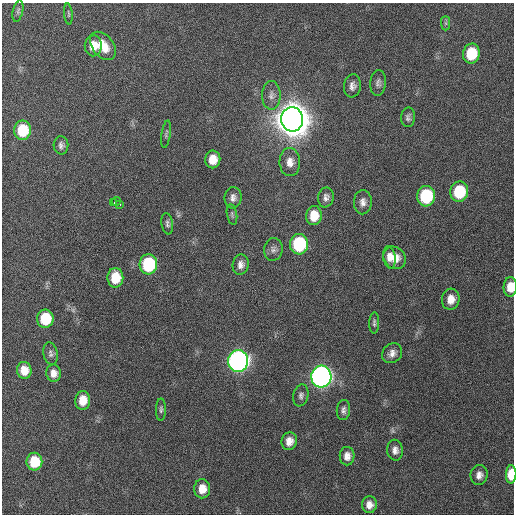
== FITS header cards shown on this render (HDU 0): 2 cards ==
NAXIS1  =                  512 / Axis length
NAXIS2  =                  512 / Axis length

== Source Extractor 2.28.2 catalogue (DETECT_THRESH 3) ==
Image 512 x 512 px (HDU 0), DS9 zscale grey, 1 PNG px = 1 image px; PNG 516 x 516 px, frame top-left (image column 1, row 512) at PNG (2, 3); each listed source drawn as its Kron ellipse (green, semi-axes under 4 px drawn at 4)
Background 429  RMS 12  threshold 34.8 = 3 sigma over >= 5 px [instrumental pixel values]
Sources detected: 56; all 56 listed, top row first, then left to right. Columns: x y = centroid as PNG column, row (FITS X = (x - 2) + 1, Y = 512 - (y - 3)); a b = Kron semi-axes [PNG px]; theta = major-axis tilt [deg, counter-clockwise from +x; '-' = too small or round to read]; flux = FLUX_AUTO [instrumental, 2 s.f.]
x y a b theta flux
18 11 11 5 77 1.9e+03
68 14 10 3 -84 1.2e+03
446 23 7 4 -89 1.6e+03
93 46 10 8 87 9.8e+03
103 46 16 10 -51 1.4e+04
471 54 10 8 79 2.8e+04
378 83 13 7 84 3.3e+03
352 86 11 8 82 4.6e+03
271 95 14 9 90 5.0e+03
408 117 10 7 88 2.7e+03
292 119 12 11 - 3.2e+06
22 130 10 8 89 2.9e+04
166 134 14 4 81 1.8e+03
61 145 9 7 -87 3.0e+03
213 159 9 7 83 1.0e+04
290 162 14 10 -88 7.4e+03
459 192 10 9 - 4.0e+04
426 196 10 9 - 5.6e+04
326 197 10 7 79 3.8e+03
233 198 10 8 83 4.3e+03
116 201 4 3 - 6.2e+03
363 202 12 9 88 4.8e+03
114 203 3 2 - 7.2e+03
120 204 3 2 - 1.8e+04
232 214 10 5 -80 1.8e+03
314 216 9 7 85 1.4e+04
167 224 11 6 -81 2.3e+03
299 244 10 9 - 6.3e+04
273 249 11 9 80 3.3e+03
389 257 11 6 -81 5.4e+03
395 258 12 10 -46 1.0e+04
148 264 10 9 - 6.2e+04
241 265 10 8 79 4.5e+03
115 278 10 8 89 1.8e+04
510 287 10 6 87 1.0e+04
451 299 10 9 - 8.4e+03
45 319 9 8 - 3.2e+04
374 323 10 5 88 2.0e+03
392 353 11 9 43 5.0e+03
50 354 11 7 -79 2.6e+03
238 361 11 10 - 4.8e+05
24 370 8 7 - 1.0e+04
54 373 9 7 -81 5.6e+03
321 377 11 10 - 5.5e+05
301 395 11 7 78 2.9e+03
83 400 9 7 85 1.2e+04
161 409 11 5 89 1.9e+03
343 410 10 6 84 3.0e+03
289 441 9 7 74 6.7e+03
395 450 10 8 -85 4.6e+03
347 456 9 7 89 5.4e+03
34 462 9 8 - 2.5e+04
511 474 9 5 88 2.2e+04
479 475 10 8 80 4.8e+03
202 489 9 8 - 1.1e+04
369 505 8 7 - 5.6e+03
At the frame edge (FLAGS 8, measured only in part): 2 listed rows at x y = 510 287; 511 474